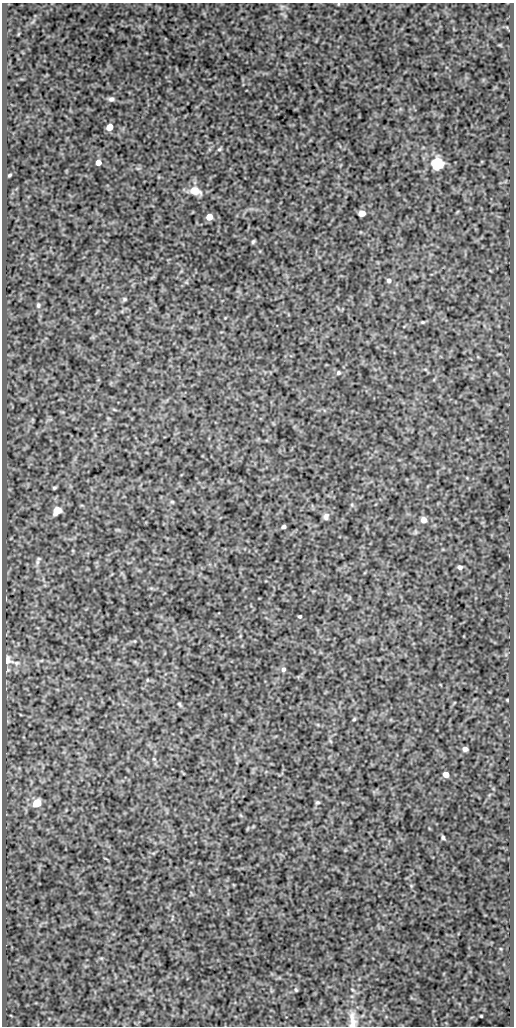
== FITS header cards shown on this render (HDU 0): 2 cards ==
NAXIS1  =                  512
NAXIS2  =                 1024

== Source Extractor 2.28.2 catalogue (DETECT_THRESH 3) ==
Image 512 x 1024 px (HDU 0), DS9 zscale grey, 1 PNG px = 1 image px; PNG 516 x 1028 px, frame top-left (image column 1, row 1024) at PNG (2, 3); no overlay
Background 520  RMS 1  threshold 3.04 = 3 sigma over >= 5 px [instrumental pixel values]
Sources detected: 40; all 40 listed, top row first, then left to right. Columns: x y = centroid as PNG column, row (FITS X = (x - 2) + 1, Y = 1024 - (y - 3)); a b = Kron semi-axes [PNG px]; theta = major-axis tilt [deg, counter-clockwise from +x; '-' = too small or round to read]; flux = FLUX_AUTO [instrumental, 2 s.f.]
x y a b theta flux
111 99 7 6 - 170
109 127 5 5 - 800
219 149 6 4 22 100
98 163 5 4 - 440
437 164 6 6 - 12000
9 175 4 2 - 76
195 191 13 9 -19 840
362 213 5 5 - 600
209 217 5 5 - 660
253 242 5 3 - 100
389 280 6 5 - 170
124 299 6 5 - 110
38 305 6 5 - 120
423 322 5 4 - 75
338 373 5 4 - 99
54 488 4 3 - 83
172 502 6 4 -1 76
57 510 7 6 - 1100
326 516 8 6 80 260
423 520 7 6 - 320
284 527 4 3 - 170
37 562 9 5 88 190
460 567 5 4 - 190
300 616 3 3 - 93
8 660 15 12 -72 580
16 663 7 5 1 170
283 669 6 5 - 160
147 680 5 3 - 65
507 700 4 3 - 54
179 704 6 4 -60 93
354 719 5 4 - 82
465 749 5 4 - 240
154 759 5 3 - 53
446 775 5 5 - 520
317 802 5 4 - 95
37 803 6 5 - 1600
443 837 5 3 - 110
296 990 5 4 - 79
481 1016 3 2 - 57
352 1020 26 9 -87 760
At the frame edge (FLAGS 8, measured only in part): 1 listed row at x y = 352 1020